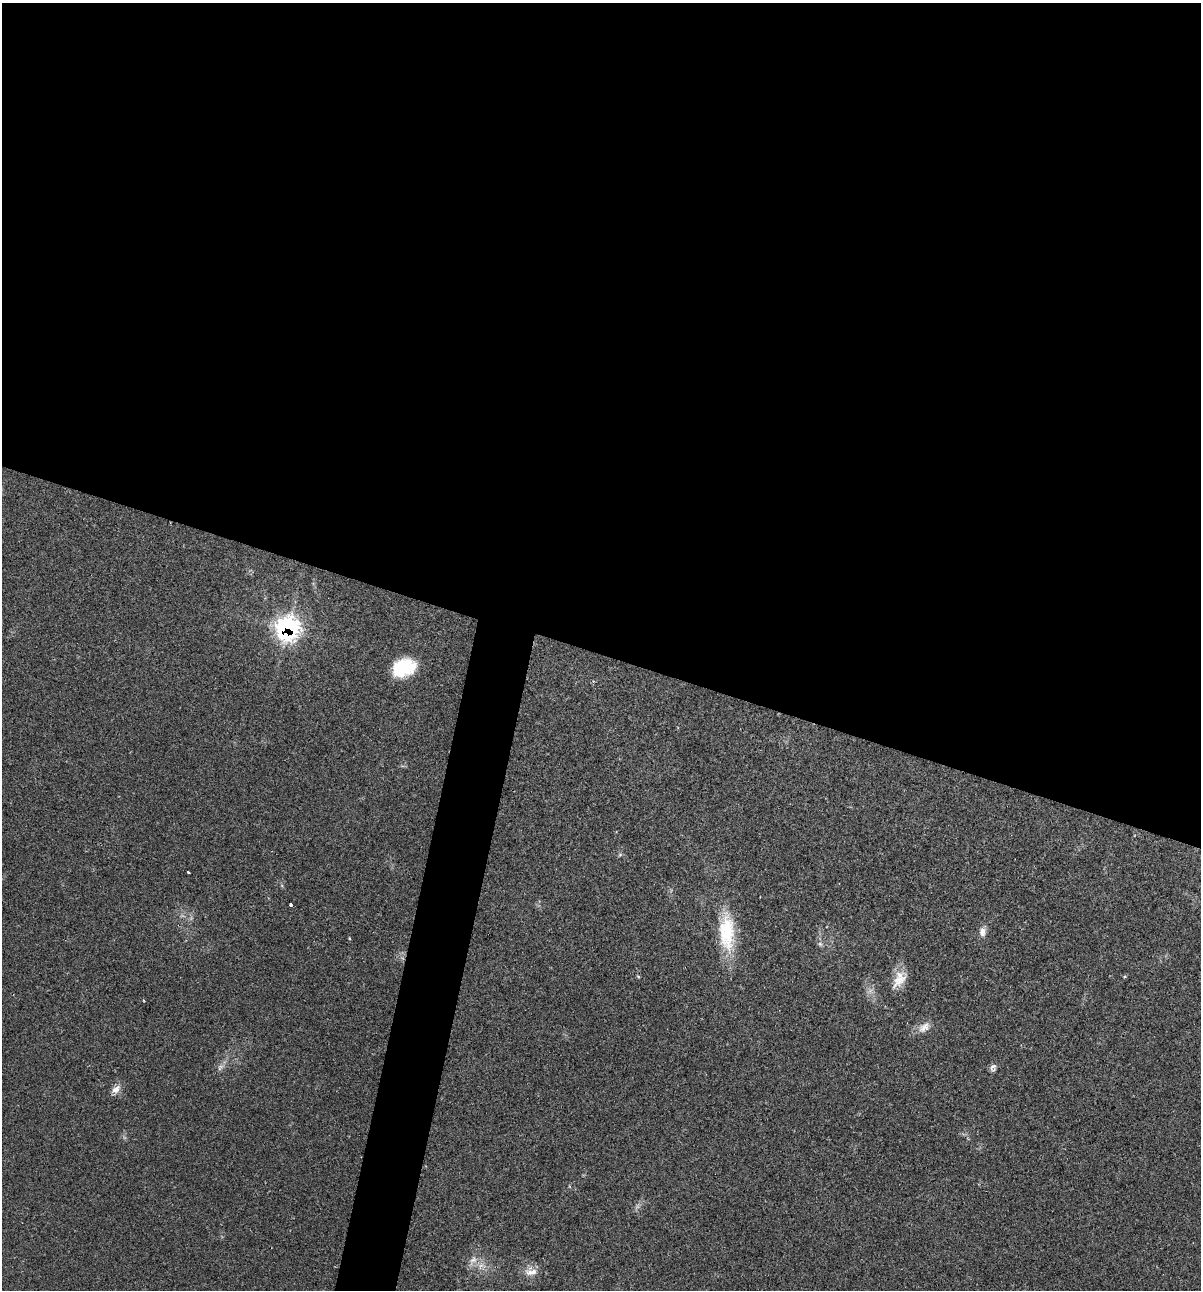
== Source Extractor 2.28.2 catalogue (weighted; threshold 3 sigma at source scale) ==
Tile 3 of 4 x 4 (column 3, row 1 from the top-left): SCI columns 2523-3721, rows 3867-5154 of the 5169 x 5155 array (HDU 1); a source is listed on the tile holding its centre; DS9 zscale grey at full resolution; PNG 1203 x 1292 px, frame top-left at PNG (2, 3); no overlay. Shown black and unused: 53% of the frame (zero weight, under 2 of 3 exposures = <1% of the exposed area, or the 3 px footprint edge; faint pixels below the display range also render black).
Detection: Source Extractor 2.28.2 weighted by HDU 2 'WHT'; one run over the whole footprint, this tile lists its part. Background 0.0685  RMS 0.0055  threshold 0.0247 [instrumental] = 3 sigma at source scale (4.5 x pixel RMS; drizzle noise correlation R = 1.50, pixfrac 1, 0.05/0.05 arcsec/px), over >= 5 px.
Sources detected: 18; all 18 listed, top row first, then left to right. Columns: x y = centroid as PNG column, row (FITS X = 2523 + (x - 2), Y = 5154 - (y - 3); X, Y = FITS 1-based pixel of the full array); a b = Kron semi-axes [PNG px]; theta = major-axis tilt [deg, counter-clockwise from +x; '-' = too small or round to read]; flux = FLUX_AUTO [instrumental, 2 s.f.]
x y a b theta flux
287 628 15 14 - 97
404 668 26 18 18 25
620 855 6 4 19 0.78
188 872 3 2 - 0.89
290 905 3 3 - 1.9
727 932 48 19 -88 30
983 932 12 9 86 3.3
349 938 4 3 - 0.49
820 944 7 5 -44 1.3
638 976 5 3 - 0.54
1125 976 4 3 - 0.54
899 979 25 14 58 8.6
924 1027 19 11 34 5.1
220 1067 12 5 54 2.1
993 1067 12 6 47 2
116 1089 13 8 35 3.7
473 1260 10 7 45 3
531 1272 19 11 1 5.6
Overlapping masked pixels (flux is a lower limit): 1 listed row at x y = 287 628